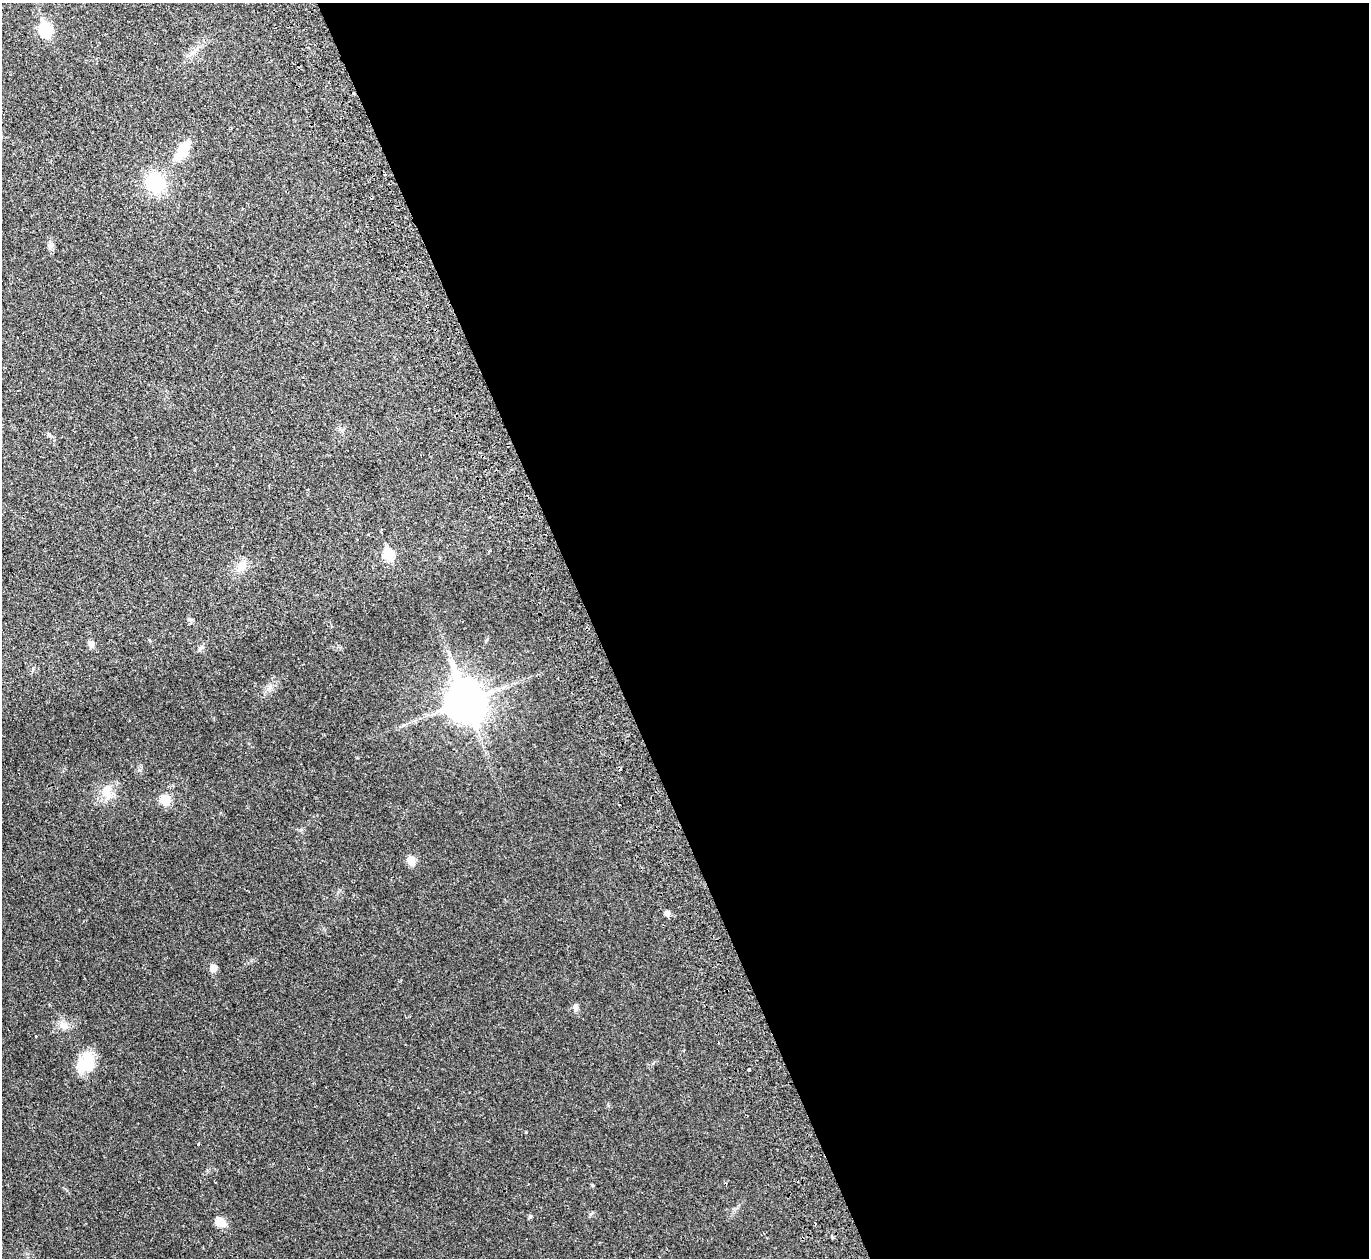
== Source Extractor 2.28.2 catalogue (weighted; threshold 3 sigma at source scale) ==
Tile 8 of 4 x 4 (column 4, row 2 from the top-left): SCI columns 4158-5524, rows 2693-3948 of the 5582 x 5510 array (HDU 1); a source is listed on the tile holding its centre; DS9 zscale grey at full resolution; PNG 1371 x 1260 px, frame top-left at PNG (2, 3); no overlay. Shown black and unused: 57% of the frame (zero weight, under 2 of 3 exposures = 3% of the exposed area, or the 3 px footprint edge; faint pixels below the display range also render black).
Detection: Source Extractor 2.28.2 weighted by HDU 2 'WHT'; one run over the whole footprint, this tile lists its part. Background 0.0176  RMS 0.004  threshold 0.018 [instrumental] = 3 sigma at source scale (4.5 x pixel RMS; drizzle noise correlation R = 1.50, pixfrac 1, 0.05/0.05 arcsec/px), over >= 5 px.
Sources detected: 27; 1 inside a brighter object's white glare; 1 cosmic-ray / hot-pixel residue — not listed; the other 25 listed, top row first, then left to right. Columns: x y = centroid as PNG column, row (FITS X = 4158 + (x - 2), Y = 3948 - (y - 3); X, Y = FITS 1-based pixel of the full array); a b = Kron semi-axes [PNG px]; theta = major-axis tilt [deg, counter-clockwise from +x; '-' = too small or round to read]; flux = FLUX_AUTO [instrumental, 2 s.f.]
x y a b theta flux
45 29 8 6 -69 39
183 151 33 14 46 8.9
385 175 3 2 - 0.37
156 182 21 17 -68 20
51 245 8 8 - 1.3
388 554 7 6 - 22
241 566 17 11 52 4.2
91 644 8 7 - 1.8
201 648 11 6 39 1.2
270 688 11 4 58 1.3
466 701 14 11 -69 1100
107 792 23 14 -83 6.7
165 800 11 10 - 6.2
411 861 10 8 88 3.6
667 913 8 6 -52 1.1
213 968 10 10 - 1.7
575 1007 9 6 86 1.2
63 1025 13 10 -40 3.1
36 1036 3 2 - 0.51
86 1063 26 17 60 11
749 1069 3 3 - 0.81
526 1132 3 3 - 0.25
198 1143 4 3 - 0.39
592 1185 5 3 - 0.46
220 1222 12 9 -26 4.5
Unlisted compact peaks at least as high as the median listed source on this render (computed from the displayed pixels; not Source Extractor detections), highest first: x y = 530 1216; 139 770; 189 619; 300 830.